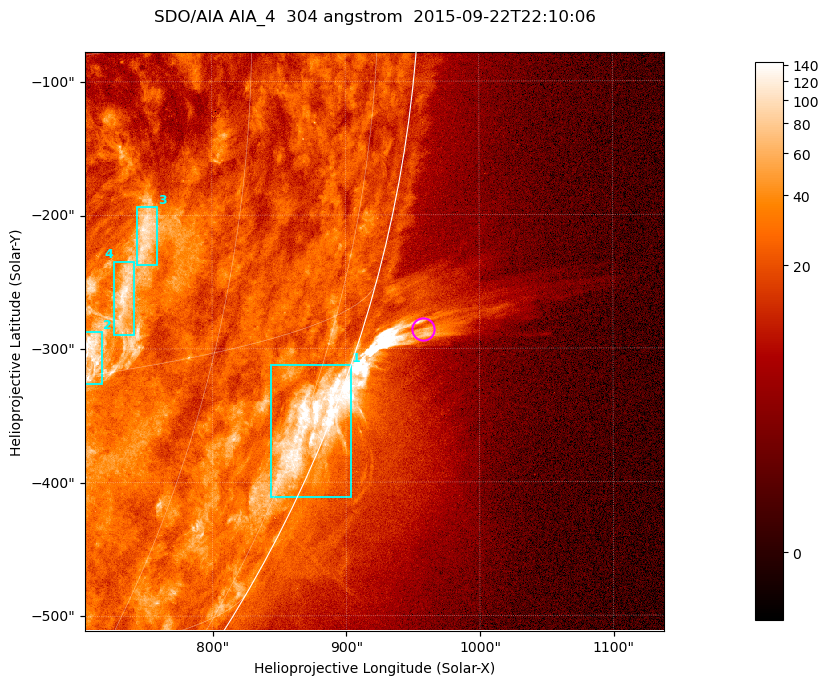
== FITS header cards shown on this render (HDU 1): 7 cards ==
TELESCOP= 'SDO/AIA '           / For AIA: SDO/AIA
INSTRUME= 'AIA_4   '           / For AIA: AIA_ATA1, AIA_ATA2, AIA_ATA3 or AIA_AT
WAVELNTH=                  304 / [angstrom] Wavelength
WAVEUNIT= 'angstrom'           / Wavelength unit: angstrom
DATE-OBS= '2015-09-22T22:10:06.123' / [ISO] Date when observation started; ISO 8
CTYPE1  = 'HPLN-TAN'           / CTYPE1; Typically HPLN
CTYPE2  = 'HPLT-TAN'           / CTYPE2; Typically HPLT

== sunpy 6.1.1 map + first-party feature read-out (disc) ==
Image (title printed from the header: SDO/AIA AIA_4  304 angstrom  2015-09-22T22:10:06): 722 x 722 px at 0.6 arcsec/px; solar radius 956 arcsec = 1593 px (partial field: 2.9% of the solar disc is inside the frame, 45% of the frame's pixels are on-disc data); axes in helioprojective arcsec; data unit not stated in the header (colour bar unlabelled)
Orientation: roll -0.132 deg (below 1 deg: not rotated)
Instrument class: DISC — disc imager (sunpy class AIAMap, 304 A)
Bright regions (active regions / flare kernels): reference = the on-disc median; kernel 7 px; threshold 5 sigma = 47.8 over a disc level ~23.6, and >= 1.15x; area >= 521 px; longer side >= 9 px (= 5.4 arcsec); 4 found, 4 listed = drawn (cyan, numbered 1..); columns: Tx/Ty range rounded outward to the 2 arcsec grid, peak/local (2 s.f.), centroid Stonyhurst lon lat
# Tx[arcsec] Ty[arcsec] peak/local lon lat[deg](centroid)
1 842..904 -412..-312 8.2 +77 -21
2 704..718 -328..-286 5.7 +50 -14
3 742..760 -238..-194 4.7 +52 -9
4 726..742 -290..-234 4.9 +51 -11
Off-limb structures (1.02-1.3 R_sun): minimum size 260 px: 6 found; the strongest spans PA ~250..255 deg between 1.02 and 1.18 R_sun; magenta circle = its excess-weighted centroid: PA ~255 deg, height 1.05 R_sun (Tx ~958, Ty ~-286 arcsec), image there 3.4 x the reference